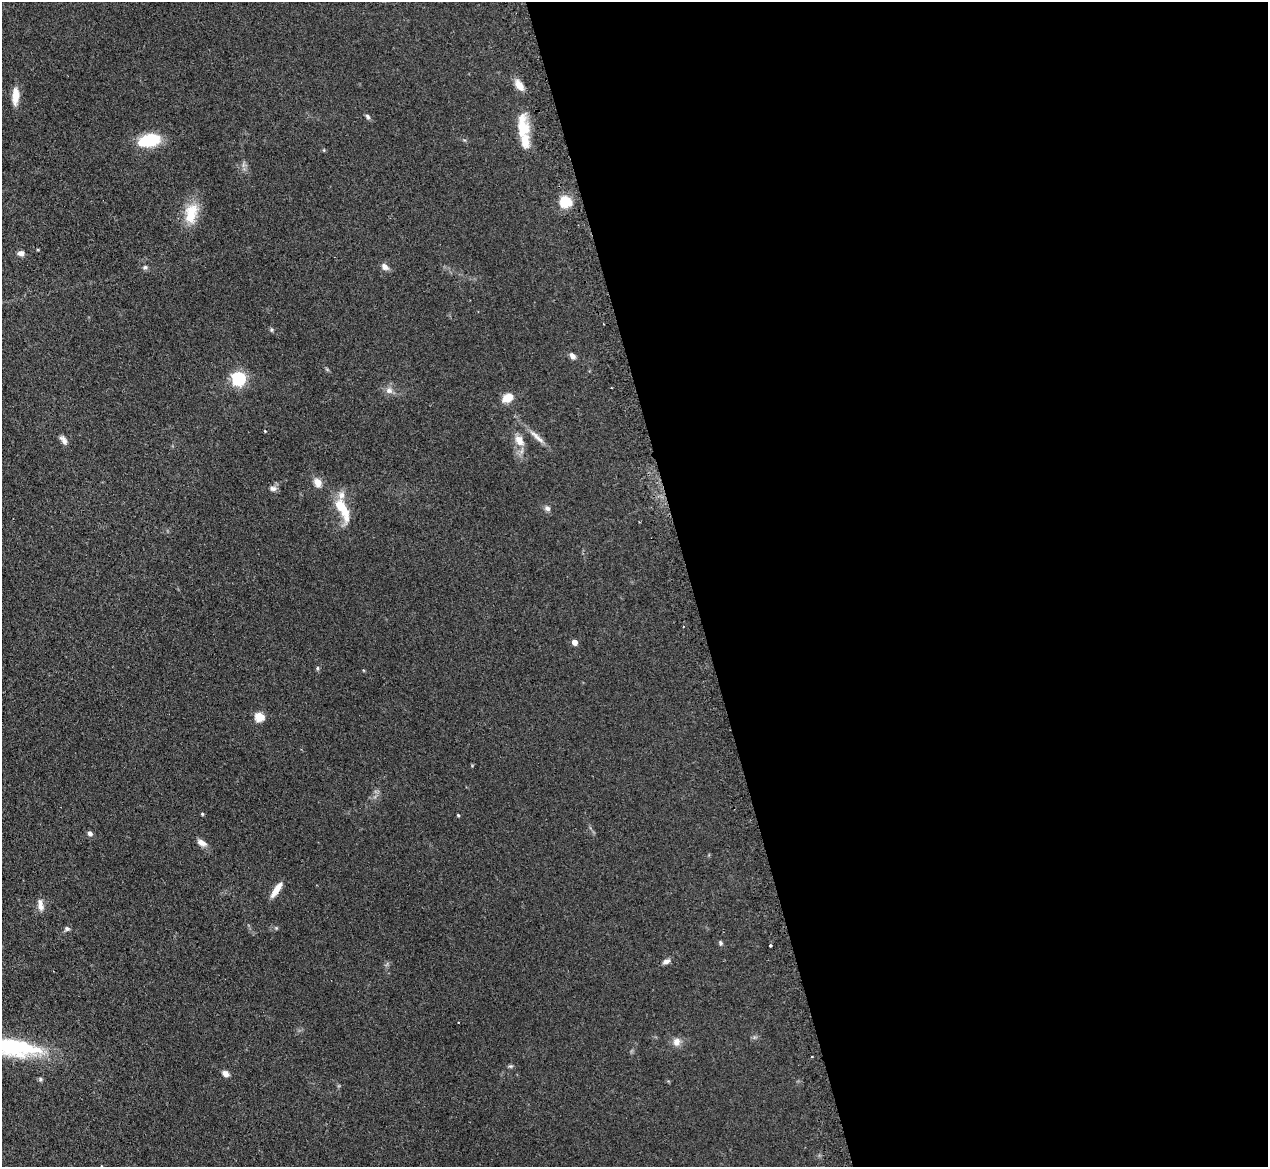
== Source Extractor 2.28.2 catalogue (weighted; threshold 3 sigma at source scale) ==
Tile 8 of 4 x 4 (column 4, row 2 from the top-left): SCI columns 3834-5099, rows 2493-3657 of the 5133 x 5106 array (HDU 1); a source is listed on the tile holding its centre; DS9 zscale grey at full resolution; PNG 1270 x 1169 px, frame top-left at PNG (2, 2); no overlay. Shown black and unused: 46% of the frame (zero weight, under 2 of 3 exposures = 4% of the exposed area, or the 3 px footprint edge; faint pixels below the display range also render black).
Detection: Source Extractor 2.28.2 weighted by HDU 2 'WHT'; one run over the whole footprint, this tile lists its part. Background 0.107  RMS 0.0075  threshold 0.0336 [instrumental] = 3 sigma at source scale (4.5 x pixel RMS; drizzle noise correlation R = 1.50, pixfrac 1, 0.05/0.05 arcsec/px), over >= 5 px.
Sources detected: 45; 1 cosmic-ray / hot-pixel residue — not listed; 2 inside a brighter listed object's ellipse — not listed separately; the other 42 listed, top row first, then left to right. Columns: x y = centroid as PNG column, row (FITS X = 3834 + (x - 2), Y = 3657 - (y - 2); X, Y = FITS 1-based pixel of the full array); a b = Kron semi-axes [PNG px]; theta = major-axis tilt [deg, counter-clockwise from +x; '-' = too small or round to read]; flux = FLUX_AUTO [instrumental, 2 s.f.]
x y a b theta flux
519 85 16 8 -54 6.5
15 96 20 8 87 8.8
368 116 7 5 -48 1.6
523 127 30 14 -85 20
149 140 22 11 12 34
565 202 13 12 - 15
191 213 30 17 79 18
21 253 8 6 1 3
145 267 7 6 - 1.6
385 267 10 7 -43 3.5
272 330 6 4 -90 1
572 356 7 6 - 3.3
238 378 6 6 - 150
389 390 10 8 -27 4
507 398 11 8 29 9.7
265 431 4 3 - 0.53
537 437 28 6 -42 6.1
64 440 12 6 -52 3.5
519 440 16 10 -55 7.1
317 483 12 9 -63 5.5
273 488 10 7 3 2.8
547 508 7 6 - 2.5
342 509 35 11 -63 20
574 642 5 4 - 5.9
317 668 6 4 90 0.99
259 716 5 5 - 33
202 814 4 4 - 0.84
458 815 3 3 - 0.83
90 833 6 6 - 2.1
202 843 13 7 -27 4.1
276 890 19 6 56 7.7
40 905 16 7 -82 4.6
67 929 7 6 - 1.8
720 943 6 5 - 1.2
770 946 3 3 - 1.5
666 961 10 6 19 2.9
677 1042 11 10 - 4.8
14 1047 62 19 -9 76
812 1056 3 2 - 1.2
510 1066 7 5 -10 1.1
225 1074 8 6 -37 3.8
40 1079 6 6 - 1.2
Isophote crosses this tile's border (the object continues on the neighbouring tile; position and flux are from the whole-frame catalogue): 1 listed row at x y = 14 1047